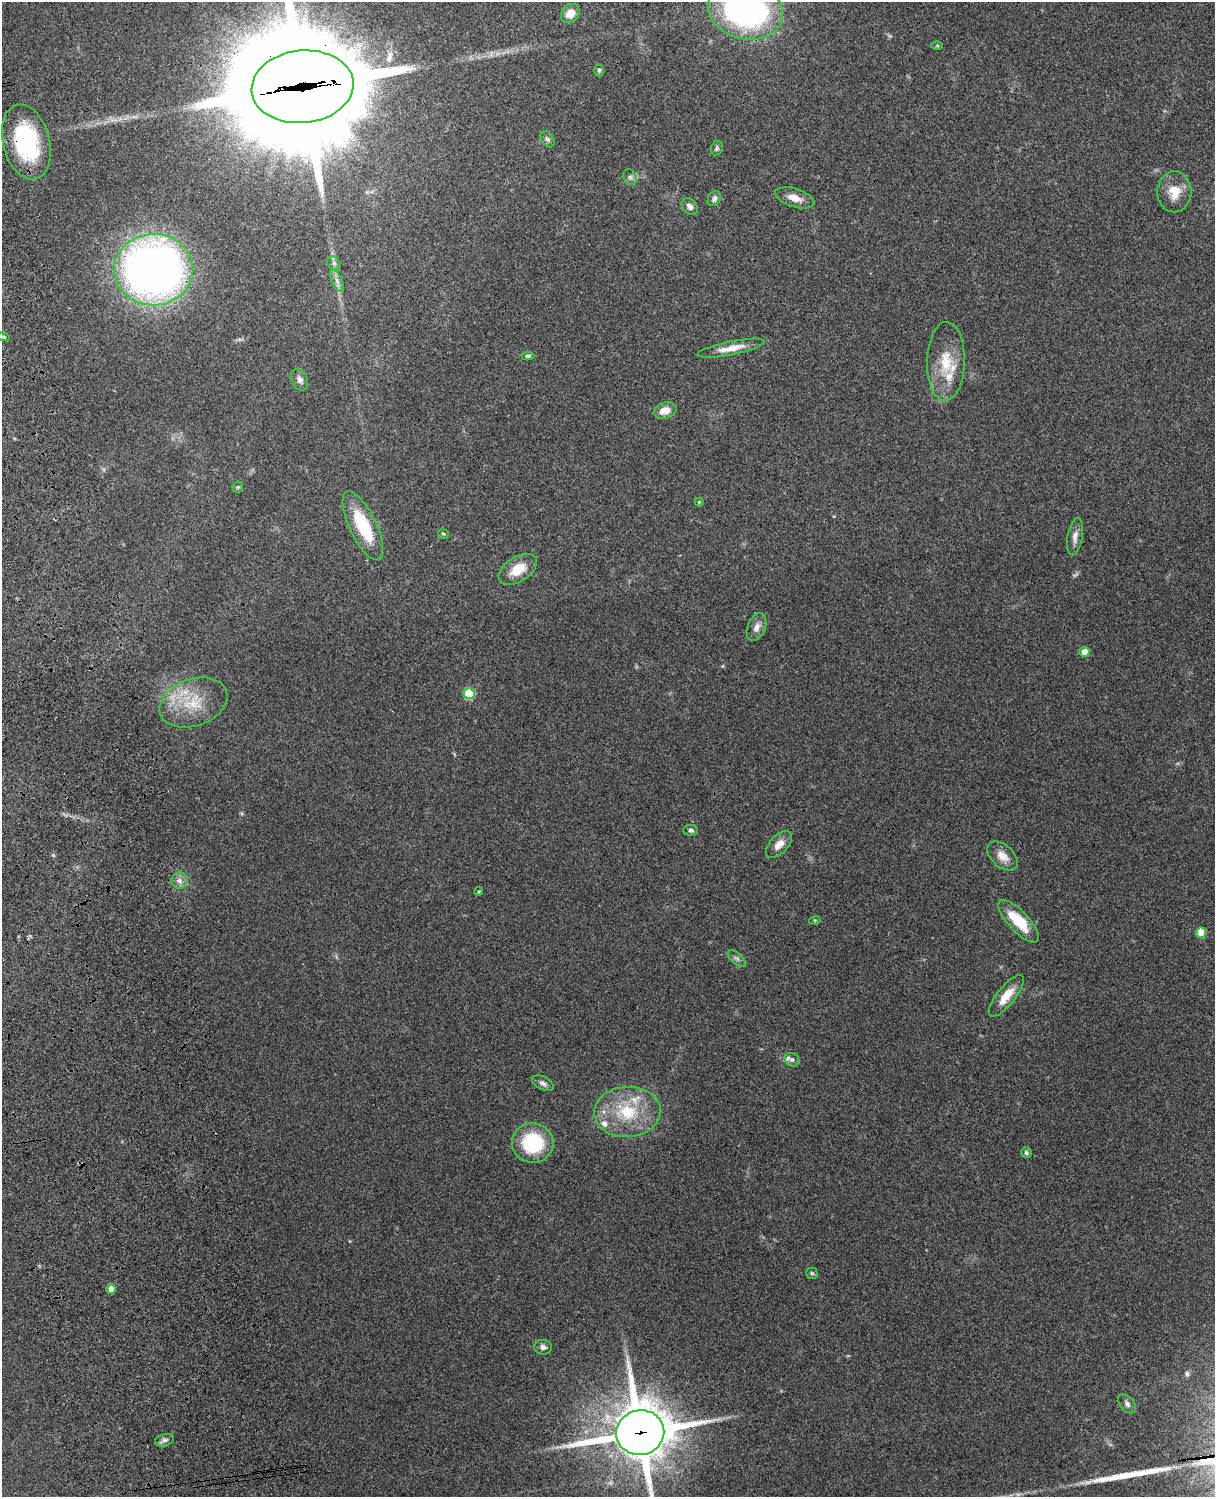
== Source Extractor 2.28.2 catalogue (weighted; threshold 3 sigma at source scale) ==
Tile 7 of 4 x 3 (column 3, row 2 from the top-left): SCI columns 2544-3756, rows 1661-3155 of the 5089 x 4928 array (HDU 1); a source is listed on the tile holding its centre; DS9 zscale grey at full resolution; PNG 1217 x 1499 px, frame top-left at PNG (2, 2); each listed source drawn as its Kron ellipse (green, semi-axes under 4 px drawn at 4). Shown black and unused: <1% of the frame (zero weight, under 3 of 4 exposures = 6% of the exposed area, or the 3 px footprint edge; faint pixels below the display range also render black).
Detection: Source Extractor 2.28.2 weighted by HDU 2 'WHT'; one run over the whole footprint, this tile lists its part. Background 0.228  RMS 0.0083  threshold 0.0375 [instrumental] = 3 sigma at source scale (4.5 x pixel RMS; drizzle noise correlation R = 1.50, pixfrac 1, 0.05/0.05 arcsec/px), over >= 5 px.
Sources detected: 60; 1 too faint to see at this stretch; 1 long thin detection or spike segment (spike, bleed or trail) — neither listed nor drawn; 5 inside a brighter listed object's ellipse — not listed separately; the other 53 listed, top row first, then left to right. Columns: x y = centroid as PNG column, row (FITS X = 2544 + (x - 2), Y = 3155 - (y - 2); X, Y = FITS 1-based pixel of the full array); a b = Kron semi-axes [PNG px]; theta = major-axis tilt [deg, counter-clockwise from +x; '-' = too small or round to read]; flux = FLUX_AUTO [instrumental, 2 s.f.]
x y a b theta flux
746 10 38 28 -14 220
570 13 10 8 49 10
937 46 6 4 0 0.91
599 70 6 5 - 1.3
302 87 51 36 6 29000
547 139 9 6 -56 2.4
26 142 38 23 -76 77
717 148 7 5 70 1.7
630 177 8 6 -62 2.4
1174 192 20 17 90 16
795 198 20 9 -18 8.7
714 199 8 6 59 2.8
690 206 9 7 -43 3.7
334 263 7 6 - 2.2
154 270 40 36 1 600
337 281 12 5 -64 3.7
4 337 6 4 -11 1.2
731 348 34 6 11 11
528 356 6 4 0 1.6
946 361 39 19 89 29
300 380 11 7 -65 4.1
665 411 11 8 15 9
238 487 5 5 - 1.2
699 502 4 4 - 0.8
363 526 37 13 -64 46
443 534 6 5 - 1.1
1075 537 19 7 81 5.3
518 569 21 12 33 17
757 627 14 8 67 5.9
1084 652 5 5 - 8.6
469 693 5 5 - 46
193 703 35 23 20 36
691 830 7 5 -6 1.9
779 844 16 9 48 8.2
1002 856 18 11 -42 8.9
179 880 8 8 - 4.1
479 891 4 3 - 0.73
815 920 5 3 - 0.8
1018 921 27 10 -47 26
1201 933 5 5 - 19
737 958 11 5 -41 2.6
1006 996 26 9 51 15
792 1060 7 6 - 2.3
543 1083 12 6 -27 3.1
627 1112 33 25 3 45
533 1143 21 19 -8 54
1026 1153 5 5 - 1.5
812 1273 5 5 - 1.3
111 1289 5 4 - 6.8
543 1347 9 7 -6 3.4
1127 1404 11 7 -52 3.1
640 1433 24 22 13 3900
164 1440 9 6 16 2.7
Overlapping masked pixels (flux is a lower limit): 4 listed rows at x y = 302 87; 26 142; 154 270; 640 1433
Isophote crosses this tile's border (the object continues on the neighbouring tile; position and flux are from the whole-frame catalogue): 3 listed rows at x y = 746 10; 302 87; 640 1433